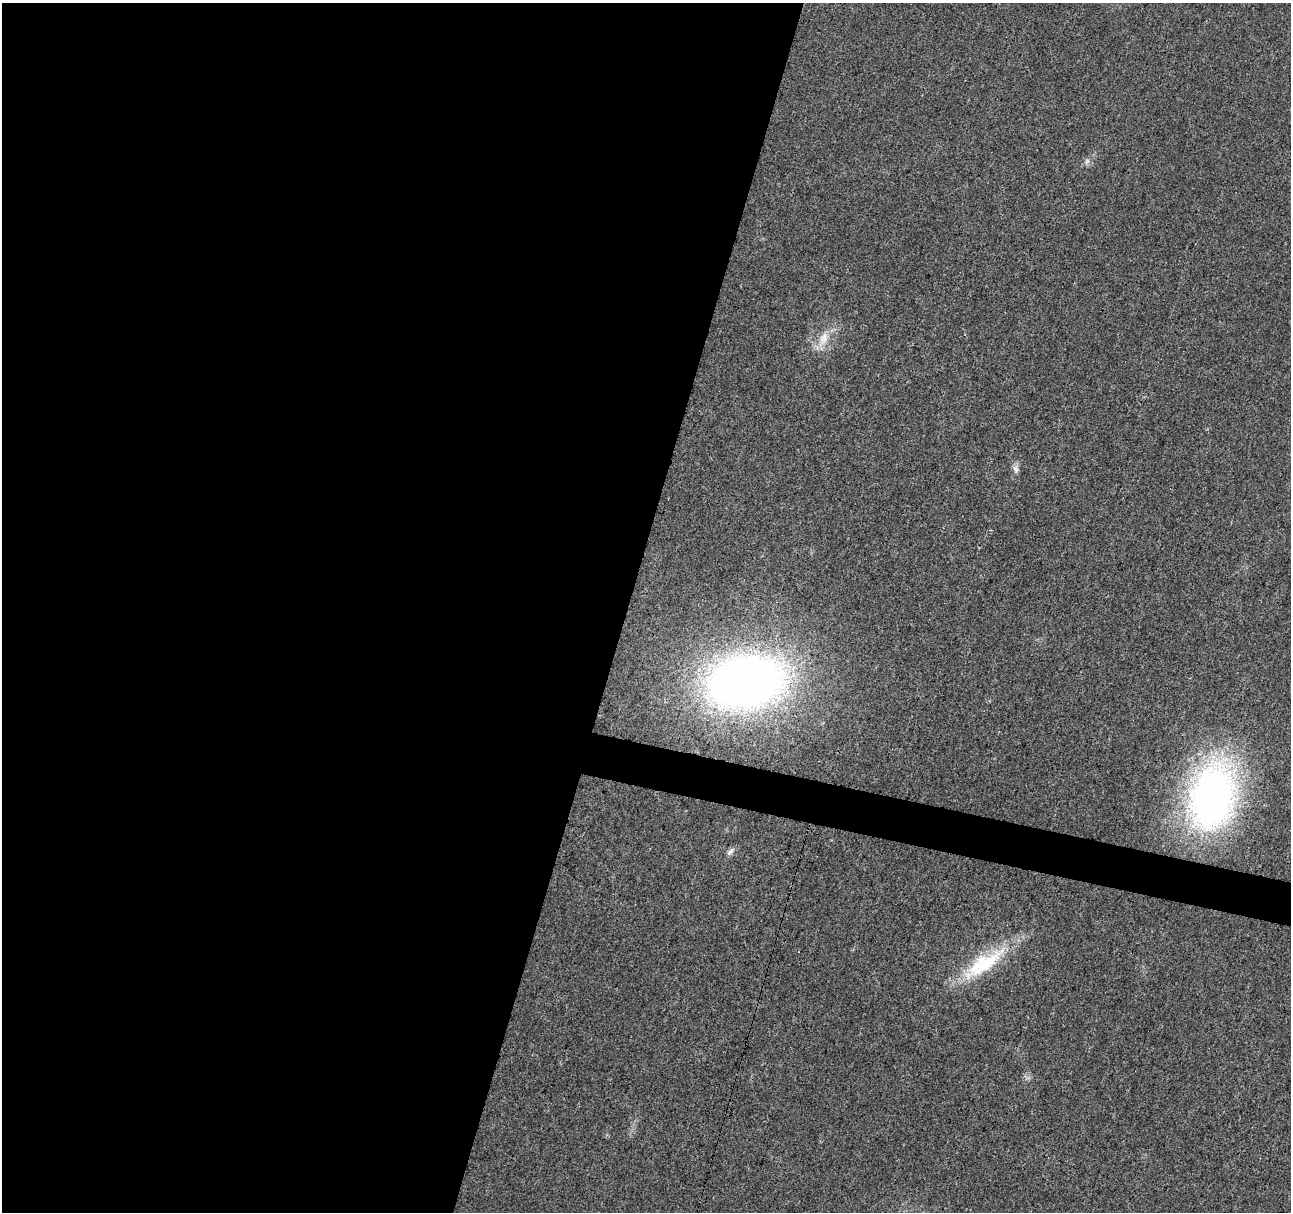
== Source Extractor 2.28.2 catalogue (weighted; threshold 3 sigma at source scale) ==
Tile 5 of 4 x 4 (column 1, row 2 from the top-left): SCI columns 17-1305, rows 2653-3862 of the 5178 x 5357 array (HDU 1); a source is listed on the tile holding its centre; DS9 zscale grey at full resolution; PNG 1293 x 1214 px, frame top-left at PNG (2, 3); no overlay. Shown black and unused: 51% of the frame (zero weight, under 3 of 4 exposures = <1% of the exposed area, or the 3 px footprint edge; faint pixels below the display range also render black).
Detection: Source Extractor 2.28.2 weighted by HDU 2 'WHT'; one run over the whole footprint, this tile lists its part. Background 0.0265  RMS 0.0036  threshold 0.0164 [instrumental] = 3 sigma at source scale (4.5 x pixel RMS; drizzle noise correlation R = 1.50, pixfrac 1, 0.0396/0.0396 arcsec/px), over >= 5 px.
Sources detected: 7; all 7 listed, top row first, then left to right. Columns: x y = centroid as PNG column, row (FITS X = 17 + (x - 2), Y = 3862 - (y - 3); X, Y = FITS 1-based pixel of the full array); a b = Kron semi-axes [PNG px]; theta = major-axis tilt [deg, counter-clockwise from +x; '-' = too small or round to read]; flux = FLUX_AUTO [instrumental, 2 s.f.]
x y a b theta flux
1087 161 7 4 72 0.75
824 338 20 12 67 5.5
1016 469 10 7 -68 1.5
745 682 66 44 11 260
1212 797 53 35 79 180
730 852 12 6 48 1.5
983 964 66 20 34 24